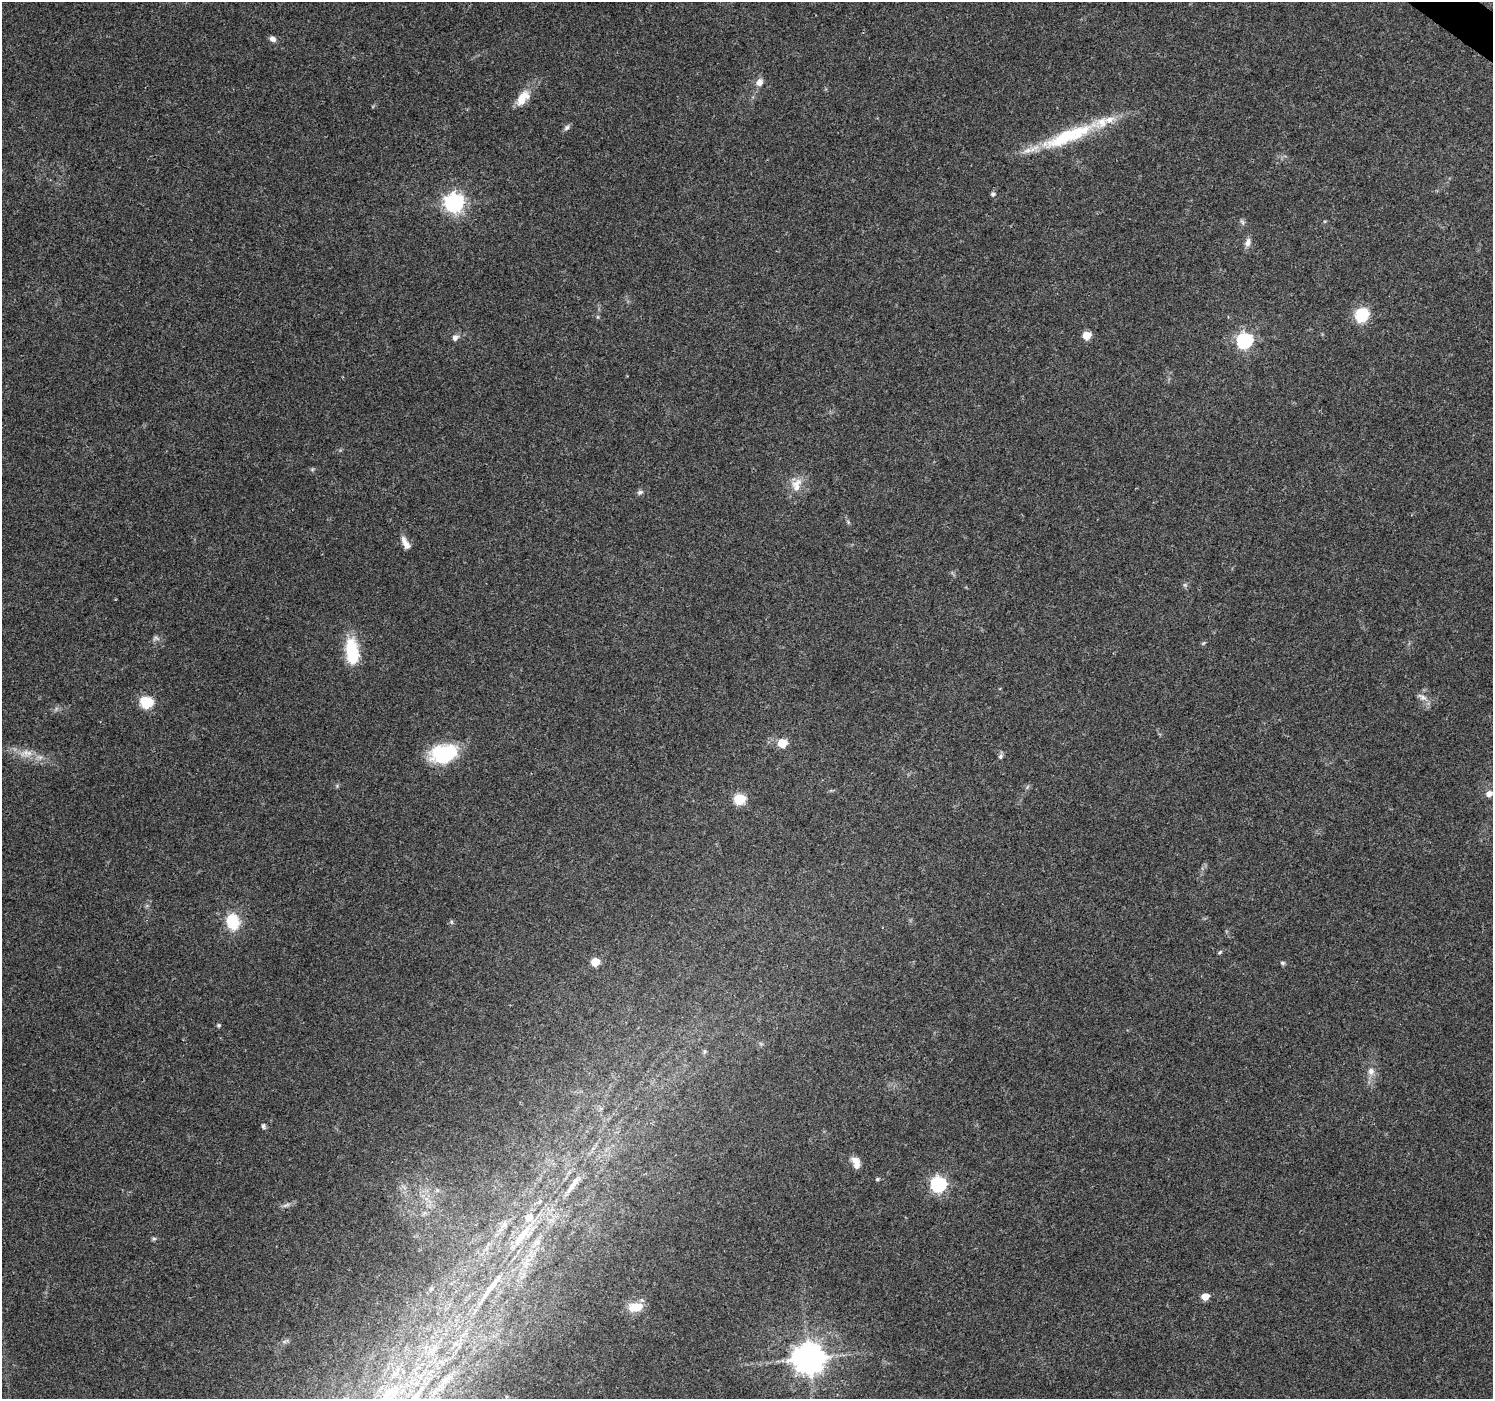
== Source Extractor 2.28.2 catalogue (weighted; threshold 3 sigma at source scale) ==
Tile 10 of 4 x 4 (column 2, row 3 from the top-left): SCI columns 1499-2989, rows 1642-3038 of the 5972 x 6010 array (HDU 1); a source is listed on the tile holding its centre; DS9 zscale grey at full resolution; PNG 1495 x 1401 px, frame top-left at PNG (2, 2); no overlay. Shown black and unused: <1% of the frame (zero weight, under 3 of 4 exposures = <1% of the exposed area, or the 3 px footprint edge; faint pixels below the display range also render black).
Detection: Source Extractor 2.28.2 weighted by HDU 2 'WHT'; one run over the whole footprint, this tile lists its part. Background 0.0748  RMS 0.0045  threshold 0.0201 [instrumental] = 3 sigma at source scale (4.5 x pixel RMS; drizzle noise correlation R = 1.50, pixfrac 1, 0.0396/0.0396 arcsec/px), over >= 5 px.
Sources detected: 56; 2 too faint to see at this stretch — not listed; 3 inside a brighter listed object's ellipse — not listed separately; the other 51 listed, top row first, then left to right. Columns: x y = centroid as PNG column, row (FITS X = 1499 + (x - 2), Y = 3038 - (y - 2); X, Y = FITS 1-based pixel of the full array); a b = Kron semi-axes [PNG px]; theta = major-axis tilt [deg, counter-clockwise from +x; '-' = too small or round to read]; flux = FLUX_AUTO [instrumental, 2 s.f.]
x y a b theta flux
272 39 8 6 -34 1.9
759 82 9 8 - 2.9
523 98 23 12 54 7.1
567 128 9 6 45 1.2
1068 136 85 16 22 35
993 194 6 5 - 1.1
454 203 8 7 - 210
1242 222 8 5 -60 1
1248 242 11 7 75 2.6
1362 315 7 7 - 39
598 317 6 4 -71 0.57
1086 335 5 5 - 11
455 338 8 7 - 1.8
1244 341 7 6 - 120
312 469 6 4 -45 0.65
796 485 21 14 70 6.6
640 492 9 5 23 1.1
405 543 16 7 -61 3.5
1185 585 6 5 - 0.85
1203 643 7 3 37 0.59
352 652 30 13 -85 22
1422 697 17 7 -28 2.6
146 702 7 6 - 46
782 743 6 5 - 16
26 752 17 10 41 4.2
444 754 31 20 15 26
1001 756 8 6 66 1.1
1489 794 7 6 - 3.2
740 799 6 6 - 32
233 922 15 12 -78 16
452 922 6 4 -70 0.6
1220 952 7 4 36 0.63
595 962 6 5 - 12
1282 963 7 5 -1 0.76
219 1025 5 5 - 0.69
704 1052 6 4 72 0.75
1371 1071 11 9 88 3.1
263 1126 8 5 -77 0.96
856 1162 14 8 -70 4.1
877 1179 6 4 18 0.65
575 1182 15 8 59 3
938 1184 7 6 - 100
522 1235 46 8 54 12
154 1239 7 4 0 0.73
537 1242 7 7 - 1.6
492 1286 49 7 52 9.3
1205 1296 6 5 - 6.9
635 1307 16 10 8 8.6
808 1358 10 9 - 860
445 1379 16 6 24 2.8
393 1393 18 17 - 10